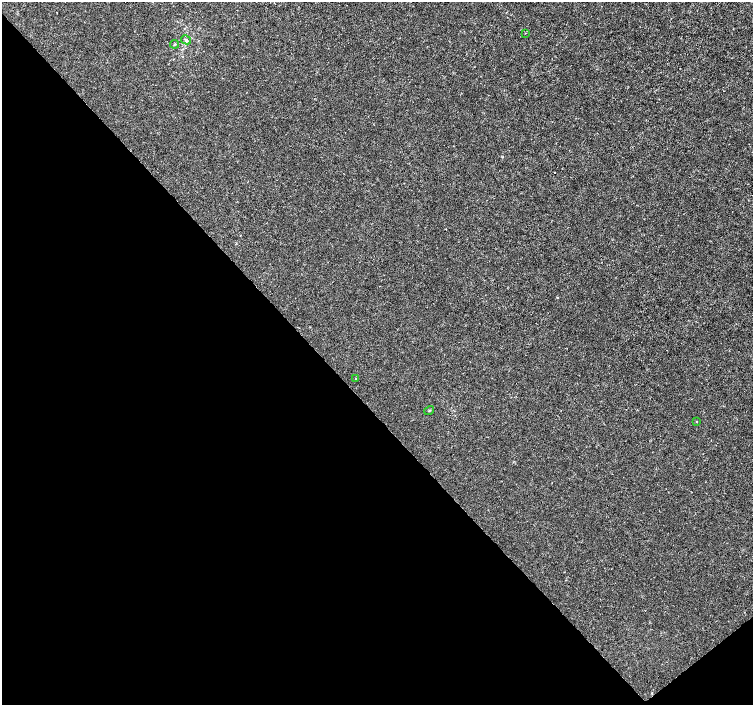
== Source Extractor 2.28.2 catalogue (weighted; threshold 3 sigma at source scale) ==
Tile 14 of 4 x 4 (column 2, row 4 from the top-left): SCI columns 1507-3007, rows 210-1614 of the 6011 x 5972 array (HDU 1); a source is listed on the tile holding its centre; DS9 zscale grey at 2 x 2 block average (1 PNG px = mean of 2 x 2 image px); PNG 755 x 707 px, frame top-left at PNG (2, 2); each listed source drawn as its Kron ellipse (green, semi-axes under 4 px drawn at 4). Shown black and unused: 43% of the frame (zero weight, under 3 of 4 exposures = <1% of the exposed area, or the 3 px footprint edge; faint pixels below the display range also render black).
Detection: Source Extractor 2.28.2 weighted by HDU 2 'WHT'; one run over the whole footprint, this tile lists its part. Background -3.32e-04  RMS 0.0012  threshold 0.00538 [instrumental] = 3 sigma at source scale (4.5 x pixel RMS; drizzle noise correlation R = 1.50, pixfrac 1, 0.0396/0.0396 arcsec/px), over >= 5 px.
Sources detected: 6; all 6 listed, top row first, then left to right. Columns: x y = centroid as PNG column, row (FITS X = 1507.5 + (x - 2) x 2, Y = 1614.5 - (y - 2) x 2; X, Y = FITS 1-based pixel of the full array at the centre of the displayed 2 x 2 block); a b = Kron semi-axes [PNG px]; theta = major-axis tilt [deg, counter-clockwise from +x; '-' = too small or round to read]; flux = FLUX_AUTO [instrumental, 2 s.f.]
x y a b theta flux
525 33 2 2 - 0.17
186 40 5 2 - 0.35
174 44 4 2 - 0.25
356 378 2 2 - 0.11
429 410 5 2 - 0.27
697 421 2 2 - 0.2